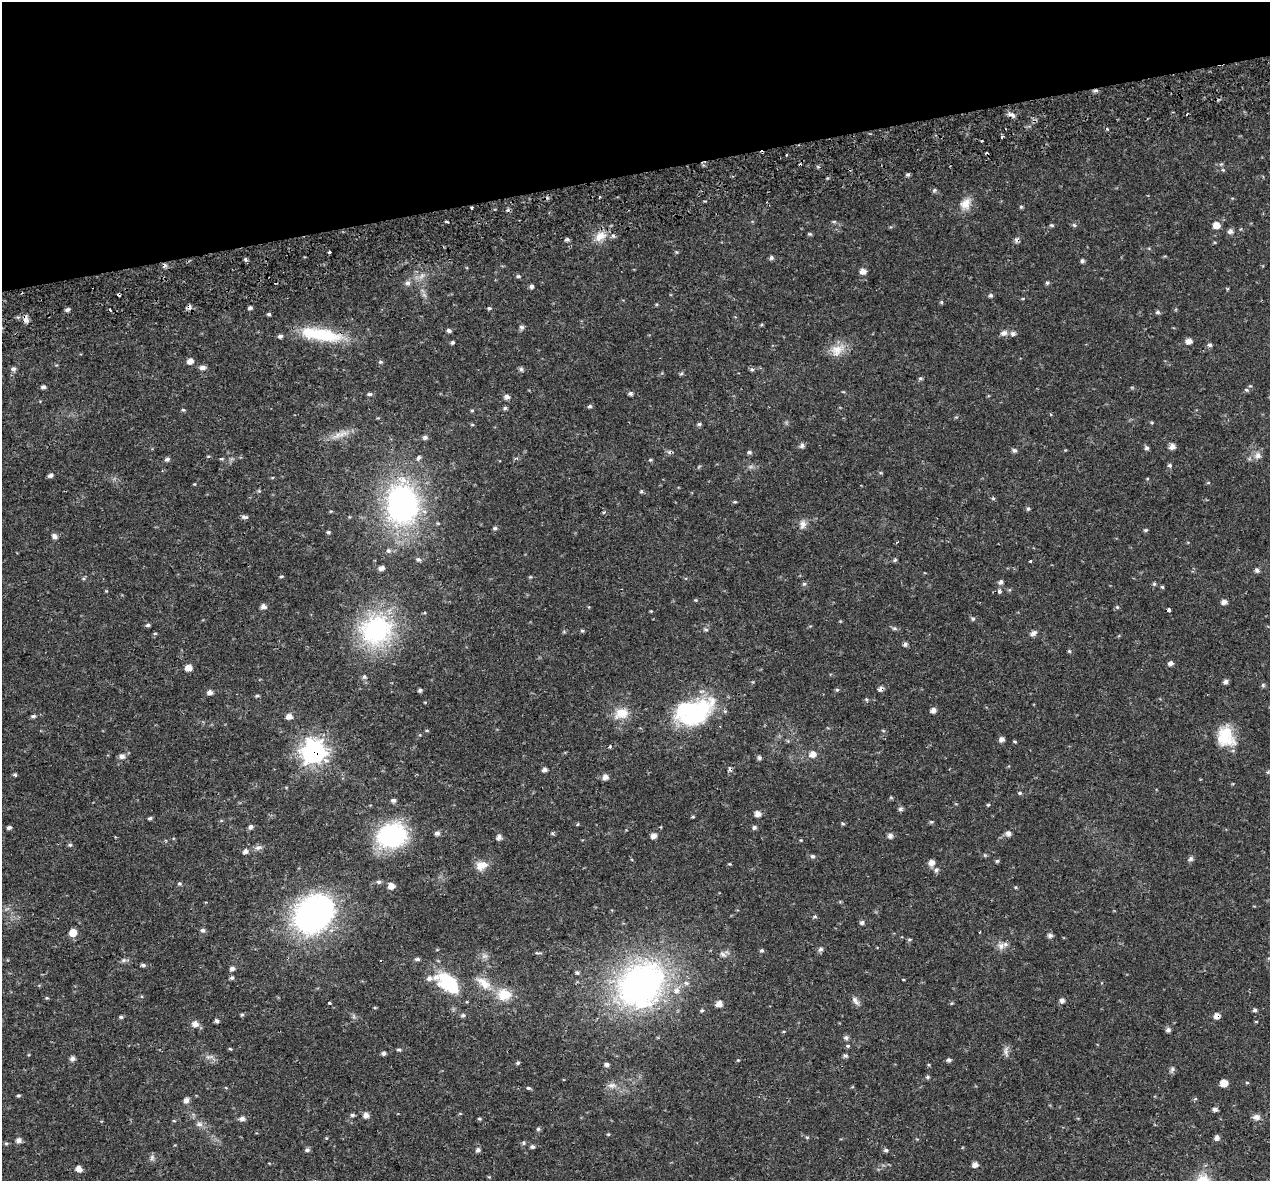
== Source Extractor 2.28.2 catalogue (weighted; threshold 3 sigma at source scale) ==
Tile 3 of 4 x 4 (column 3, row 1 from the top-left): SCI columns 2587-3854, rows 3698-4876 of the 5174 x 4987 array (HDU 1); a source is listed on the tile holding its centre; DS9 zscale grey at full resolution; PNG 1272 x 1183 px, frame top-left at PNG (2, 2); no overlay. Shown black and unused: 15% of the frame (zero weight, under 2 of 3 exposures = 5% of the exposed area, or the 3 px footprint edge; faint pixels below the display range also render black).
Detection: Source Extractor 2.28.2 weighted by HDU 2 'WHT'; one run over the whole footprint, this tile lists its part. Background 0.0266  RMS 0.0031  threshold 0.0138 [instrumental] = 3 sigma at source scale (4.5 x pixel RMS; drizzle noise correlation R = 1.50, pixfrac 1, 0.0396/0.0396 arcsec/px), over >= 5 px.
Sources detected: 290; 3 inside a brighter object's white glare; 11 cosmic-ray / hot-pixel residue — not listed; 3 inside a brighter listed object's ellipse — not listed separately; the other 273 listed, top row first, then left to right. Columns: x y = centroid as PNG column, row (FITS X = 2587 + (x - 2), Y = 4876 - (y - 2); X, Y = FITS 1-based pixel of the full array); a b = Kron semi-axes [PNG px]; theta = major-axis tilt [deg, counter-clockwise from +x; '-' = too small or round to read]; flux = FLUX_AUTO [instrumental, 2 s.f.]
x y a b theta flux
1096 90 7 3 0 0.6
1011 114 11 5 -22 1.1
1002 137 3 3 - 1
982 141 3 2 - 0.61
786 155 3 2 - 0.54
800 165 3 3 - 0.96
1223 170 5 4 - 0.37
908 174 5 4 - 0.56
934 190 6 5 - 0.51
600 197 3 3 - 0.33
965 204 17 13 58 3.6
472 207 3 3 - 0.75
1021 207 5 4 - 0.37
446 221 3 3 - 0.69
834 222 6 4 -18 0.39
1052 225 6 4 -20 0.42
1074 225 6 5 - 0.51
1216 225 8 7 - 2.1
1230 231 7 6 - 0.98
810 234 5 4 - 0.42
600 236 17 10 34 3.8
567 239 5 4 - 0.61
329 252 3 3 - 1.3
676 252 5 3 - 0.33
771 258 6 5 - 0.62
245 259 5 4 - 0.6
1082 261 5 4 - 0.59
863 271 7 6 - 1.6
422 276 10 6 51 1.4
518 276 6 5 - 0.5
408 283 7 7 - 0.96
1047 283 5 5 - 0.53
531 286 5 5 - 0.75
990 296 6 5 - 0.52
941 302 5 4 - 0.36
250 308 4 4 - 0.68
489 308 5 4 - 0.42
67 310 6 4 29 0.78
110 310 3 3 - 0.76
1157 312 6 5 - 0.58
269 314 4 4 - 0.5
26 320 8 6 -83 1.5
521 327 6 6 - 0.73
449 330 5 4 - 0.69
1004 333 9 7 30 1.4
1013 334 7 6 - 0.88
321 335 53 14 -9 17
1188 341 8 7 - 1.4
452 342 4 4 - 0.61
1209 345 6 5 - 0.69
837 350 22 15 32 4.5
190 361 6 5 - 1.7
380 362 6 4 -18 0.45
202 368 7 5 5 1.3
13 369 7 5 -10 0.83
521 369 6 5 - 0.67
752 369 6 5 - 0.57
681 373 6 4 29 0.47
920 378 6 5 - 0.5
43 387 5 4 - 0.8
1246 390 6 5 - 0.48
631 393 5 5 - 0.65
370 394 6 4 0 0.58
506 397 6 6 - 1.1
590 406 6 5 - 0.55
505 408 6 4 25 0.55
183 410 5 3 - 0.43
472 410 5 3 - 0.31
699 424 6 5 - 0.55
343 433 18 8 24 2.9
425 437 7 6 - 0.8
802 445 8 5 76 0.81
1172 446 7 6 - 1.4
1147 448 6 5 - 0.67
1014 450 6 6 - 0.7
749 452 6 5 - 0.54
208 456 5 3 - 0.29
1258 456 10 9 - 1.7
418 458 7 5 56 0.81
167 459 6 5 - 0.73
221 459 5 3 - 0.33
650 460 5 4 - 0.34
1169 465 5 5 - 0.57
50 475 6 5 - 0.9
1208 483 5 3 - 0.28
641 491 5 4 - 0.43
993 498 6 4 -1 0.39
735 502 6 3 -1 0.36
402 504 39 30 -88 74
1028 509 5 4 - 0.5
245 517 9 4 -5 0.78
803 524 13 8 78 1.7
495 528 6 5 - 0.6
1146 530 5 4 - 0.41
328 532 5 4 - 0.43
54 536 7 6 - 1.1
388 551 6 6 - 0.73
418 559 7 6 - 0.68
895 560 6 4 67 0.47
1030 561 3 3 - 0.41
381 568 6 5 - 1.2
1257 570 7 5 -62 0.72
281 576 4 4 - 0.4
530 577 6 3 17 0.3
1000 582 6 6 - 0.8
804 584 6 5 - 0.52
1154 584 5 5 - 0.46
1162 587 5 4 - 0.37
106 591 5 4 - 0.25
999 591 5 4 - 0.74
1224 602 6 6 - 1.2
263 606 6 6 - 1.2
1117 607 5 4 - 0.38
1169 610 4 3 - 1
973 619 5 4 - 0.49
148 625 5 4 - 0.62
894 628 7 5 -1 0.6
376 630 42 39 21 40
706 630 6 5 - 0.53
582 631 5 4 - 0.4
155 633 5 3 - 0.33
1033 633 9 6 30 1
905 644 6 5 - 0.72
1069 651 5 4 - 0.38
1170 663 6 5 - 1.1
188 668 6 6 - 2.3
364 677 6 5 - 0.65
1225 681 5 5 - 1
1263 685 6 5 - 0.53
881 689 7 6 - 0.9
420 690 5 4 - 0.66
837 690 5 4 - 0.43
210 692 6 5 - 1.2
257 696 6 4 1 0.41
866 699 5 5 - 0.41
933 710 6 5 - 1.2
691 711 40 33 -5 31
621 713 19 14 23 5.2
33 716 6 4 2 0.59
289 716 8 7 - 1.5
883 730 5 3 - 0.33
427 731 5 3 - 0.3
1226 733 25 19 90 8.3
1001 739 6 5 - 1.2
1015 742 5 3 - 0.31
610 747 5 4 - 0.42
313 752 10 10 - 170
812 754 9 8 - 2
122 756 7 6 - 1.3
759 758 5 5 - 0.68
544 770 6 5 - 0.88
15 775 3 3 - 3.1
605 777 7 6 - 1.4
1020 793 5 4 - 0.43
393 800 5 4 - 0.79
988 805 6 3 1 0.32
901 809 6 5 - 0.69
757 814 7 6 - 1.5
693 817 5 3 - 0.32
150 818 5 4 - 0.52
931 822 6 4 -19 0.43
843 824 5 4 - 0.4
251 827 6 5 - 0.86
754 827 5 5 - 0.64
9 828 5 4 - 0.67
437 833 6 6 - 0.96
552 833 5 4 - 0.48
1008 833 7 6 - 1.2
392 836 24 19 11 44
653 836 7 6 - 1.3
890 836 6 6 - 1.1
115 837 2 2 - 0.27
499 837 6 5 - 1.2
801 840 4 3 - 0.26
70 845 5 5 - 0.47
258 847 11 6 17 1.2
245 851 6 5 - 1
813 856 6 5 - 0.65
1191 858 6 5 - 0.89
997 861 5 4 - 0.42
932 862 7 7 - 1.6
729 864 4 4 - 0.28
481 865 15 11 22 3.2
936 870 6 6 - 0.76
379 882 6 5 - 0.7
179 884 5 5 - 0.46
391 886 6 6 - 1.8
1016 887 4 4 - 0.33
314 914 34 27 42 110
815 916 6 4 -1 0.39
862 922 6 5 - 0.71
203 930 6 6 - 0.76
73 933 6 6 - 3.8
1050 935 6 6 - 0.9
909 939 6 3 8 0.37
1001 946 11 9 49 1.8
820 949 6 5 - 0.95
762 950 5 5 - 0.53
538 953 9 3 -9 0.42
723 954 7 6 - 1.1
484 956 10 6 26 1.1
417 959 6 4 5 0.72
123 960 7 5 21 0.73
143 965 5 4 - 0.62
232 969 6 5 - 0.94
577 973 5 4 - 0.55
232 978 5 5 - 0.59
429 978 8 7 - 1.2
448 983 23 13 -38 22
483 983 25 12 -38 5.1
686 983 7 6 - 0.9
641 984 48 38 36 110
504 994 18 15 -3 6.4
47 998 4 4 - 0.33
1062 1000 6 5 - 0.98
856 1001 14 6 -52 1.2
329 1003 3 3 - 2.8
952 1003 5 3 - 0.29
719 1004 7 6 - 1.9
1254 1010 6 4 2 0.59
702 1011 5 4 - 0.42
242 1015 6 4 1 0.41
463 1015 6 5 - 0.68
1217 1016 6 6 - 1.7
121 1017 5 4 - 0.52
216 1021 5 4 - 0.72
1256 1022 5 3 - 0.23
195 1024 8 8 - 1.8
1168 1030 6 5 - 0.87
846 1038 6 6 - 0.78
848 1046 5 4 - 0.42
230 1049 6 3 -35 0.29
399 1050 6 4 -13 0.46
1006 1051 16 5 -88 1.2
384 1053 4 4 - 0.82
845 1055 5 5 - 0.65
209 1057 13 5 2 1.2
72 1058 6 6 - 1
738 1060 4 3 - 0.24
949 1060 6 5 - 0.62
518 1063 6 4 22 0.44
606 1064 5 4 - 0.84
1172 1069 8 5 63 0.74
927 1077 6 4 -20 0.46
1224 1083 7 6 - 2.8
1247 1083 5 3 - 0.32
612 1085 12 8 1 1.6
528 1088 6 4 -15 0.5
18 1096 4 4 - 0.44
1195 1099 6 3 18 0.34
186 1100 6 5 - 1.3
1215 1109 6 5 - 0.8
352 1115 6 4 0 0.59
366 1115 6 6 - 1.4
1256 1117 10 8 -1 1.5
242 1119 6 6 - 1.2
479 1119 5 4 - 0.39
174 1121 5 3 - 0.25
199 1124 9 7 1 1.3
538 1129 5 5 - 0.51
608 1134 5 4 - 0.32
807 1137 5 3 - 0.31
1217 1137 6 5 - 1.3
19 1140 6 6 - 1.3
6 1143 6 4 0 0.42
524 1143 7 4 82 0.47
532 1147 5 5 - 0.69
307 1150 7 5 27 0.71
478 1150 6 5 - 0.77
886 1150 6 5 - 0.6
152 1158 9 6 88 0.85
975 1165 6 5 - 1.4
79 1169 6 5 - 1.9
Overlapping masked pixels (flux is a lower limit): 8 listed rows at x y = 1096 90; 800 165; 472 207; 26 320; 321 335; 881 689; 313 752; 1217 1016